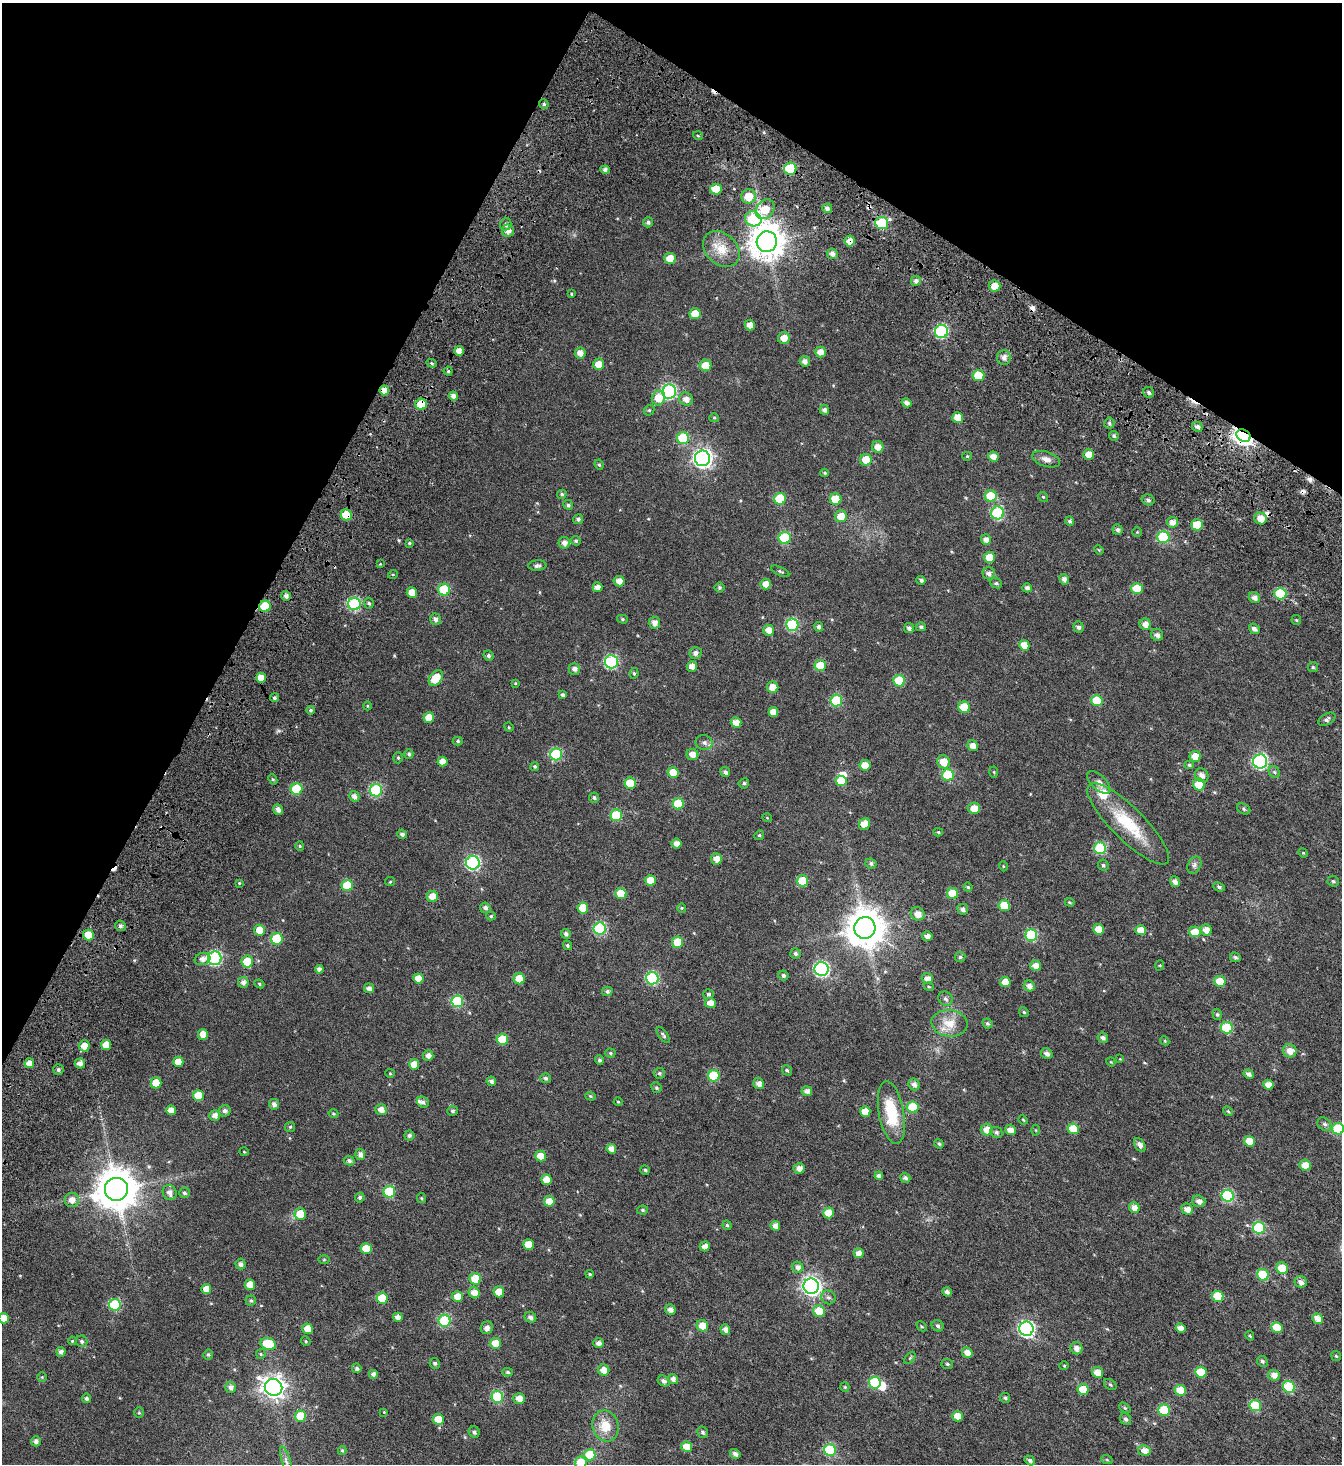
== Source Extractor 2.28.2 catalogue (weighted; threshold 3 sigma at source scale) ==
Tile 2 of 4 x 4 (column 2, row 1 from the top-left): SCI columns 1829-3168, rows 4558-6019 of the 6271 x 6196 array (HDU 1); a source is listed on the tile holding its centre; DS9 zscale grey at full resolution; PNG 1344 x 1466 px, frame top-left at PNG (2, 3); each listed source drawn as its Kron ellipse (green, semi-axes under 4 px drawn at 4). Shown black and unused: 26% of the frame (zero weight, under 4 of 7 exposures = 11% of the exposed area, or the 3 px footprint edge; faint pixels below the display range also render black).
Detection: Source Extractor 2.28.2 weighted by HDU 2 'WHT'; one run over the whole footprint, this tile lists its part. Background 0.0166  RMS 0.0053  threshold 0.0218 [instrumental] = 3 sigma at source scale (4.09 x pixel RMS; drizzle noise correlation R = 1.36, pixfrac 0.8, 0.0396/0.0396 arcsec/px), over >= 5 px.
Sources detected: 471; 2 inside a brighter object's white glare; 10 cosmic-ray / hot-pixel residue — neither listed nor drawn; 2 inside a brighter listed object's ellipse — not listed separately; the other 457 listed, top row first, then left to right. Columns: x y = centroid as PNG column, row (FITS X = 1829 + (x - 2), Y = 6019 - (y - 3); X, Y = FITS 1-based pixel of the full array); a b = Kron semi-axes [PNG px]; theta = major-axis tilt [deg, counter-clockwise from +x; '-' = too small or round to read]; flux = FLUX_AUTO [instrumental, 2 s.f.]
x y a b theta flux
544 104 5 4 - 0.71
698 136 5 3 - 0.46
790 169 6 6 - 22
605 170 4 4 - 1.5
716 189 6 5 - 6.9
748 196 7 7 - 7
827 208 5 4 - 1.8
765 209 10 8 52 10
753 219 8 7 - 34
648 222 5 5 - 1
882 223 6 6 - 21
506 224 6 5 - 1.4
508 231 6 6 - 2.5
850 241 5 5 - 3.6
767 242 10 10 - 900
721 249 20 15 -44 8.5
832 254 5 5 - 2
670 258 5 5 - 5.2
916 281 5 5 - 1.6
995 286 6 5 - 5.7
571 294 4 3 - 0.47
695 314 5 5 - 6.9
750 325 5 5 - 3
941 332 6 6 - 47
784 338 6 6 - 4.3
459 351 5 4 - 3
820 352 5 5 - 3.2
580 353 5 5 - 2.9
1004 357 7 7 - 2.1
805 361 5 5 - 2
432 363 5 4 - 0.7
599 364 6 5 - 5
705 366 6 6 - 6.4
448 371 4 4 - 0.61
978 376 6 5 - 11
384 390 5 5 - 3.2
669 392 7 7 - 66
1149 392 6 5 - 1.1
453 396 4 4 - 2
658 398 7 6 - 7.2
686 399 7 6 - 2.7
907 403 5 4 - 1.9
421 404 5 5 - 12
649 410 6 5 - 0.59
824 410 5 4 - 1.4
958 417 5 5 - 5.6
714 418 5 4 - 0.52
1109 423 5 5 - 0.73
1197 427 5 5 - 1.3
1243 435 7 5 -28 260
1114 436 5 4 - 0.73
683 438 6 6 - 21
878 447 6 5 - 3.7
1089 454 5 5 - 4.8
967 456 5 4 - 0.45
993 457 5 5 - 3.5
702 458 8 7 - 180
1046 459 14 7 -17 2.8
866 460 6 6 - 6.9
599 465 5 4 - 0.59
825 473 4 3 - 0.54
562 494 5 4 - 0.75
991 496 6 6 - 12
1043 497 5 4 - 0.6
780 499 6 6 - 17
836 499 6 5 - 8.8
1148 500 6 5 - 1.1
568 505 5 4 - 1.1
998 513 6 6 - 35
346 515 6 5 - 11
841 516 6 6 - 5.4
1261 518 6 5 - 4.4
578 519 5 5 - 1.2
1070 521 5 4 - 1.1
1172 522 5 5 - 2.9
1197 525 5 5 - 10
1117 530 5 5 - 1.2
1137 532 4 4 - 0.41
1163 537 6 6 - 29
785 538 6 6 - 27
986 540 5 5 - 2.5
576 541 5 4 - 0.73
409 543 4 3 - 0.56
564 543 5 5 - 2.2
1099 550 5 4 - 0.44
989 557 5 5 - 6
380 564 3 3 - 0.35
537 566 9 5 3 1.5
780 571 10 4 -25 0.78
989 573 6 6 - 1.7
393 574 5 3 - 0.42
1064 579 5 4 - 1.8
921 580 5 4 - 1
619 581 5 5 - 3.2
996 583 6 5 - 0.75
766 584 5 5 - 3.5
597 587 5 5 - 2.5
719 588 5 5 - 0.72
1027 588 5 4 - 1.4
1137 589 6 5 - 8.8
444 590 6 6 - 21
412 592 5 5 - 4.2
1280 594 6 6 - 24
286 596 5 5 - 1.7
1254 598 6 5 - 2.1
369 603 5 4 - 0.74
354 604 6 6 - 47
265 606 6 5 - 14
436 619 6 5 - 1.6
622 619 5 4 - 0.64
1296 620 5 5 - 0.52
654 623 6 5 - 2.4
1145 624 6 5 - 2.8
792 625 6 6 - 36
819 627 4 4 - 1.3
921 627 5 4 - 1
1079 627 5 5 - 1.3
909 628 5 5 - 1.3
1254 629 6 4 -38 1.6
769 630 5 5 - 3.9
1157 635 6 5 - 1.8
1024 645 5 5 - 5.4
695 653 6 5 - 1.8
488 656 5 5 - 0.94
611 662 6 6 - 52
692 666 5 5 - 3.1
820 666 5 5 - 10
1313 667 5 5 - 0.61
574 669 6 5 - 1.8
634 673 5 4 - 0.68
261 678 5 5 - 4.1
436 678 9 6 51 8.7
899 681 6 5 - 15
515 683 4 4 - 0.41
773 687 5 5 - 4.9
563 695 4 4 - 0.98
274 698 4 4 - 0.9
836 700 6 6 - 25
1097 700 6 5 - 16
367 706 4 3 - 0.32
964 707 6 5 - 12
311 710 4 4 - 0.89
773 712 5 5 - 3.7
429 717 5 5 - 6.4
1327 719 9 5 29 1.2
736 722 5 5 - 3.6
509 727 5 4 - 0.44
458 741 5 4 - 0.61
704 743 9 7 -16 1.6
973 746 5 5 - 2.9
409 754 5 4 - 0.81
556 754 6 6 - 32
692 754 6 5 - 3.3
1195 756 5 5 - 6.5
398 758 5 4 - 0.67
442 761 5 5 - 3.7
1260 761 7 7 - 71
943 762 7 6 - 6.5
865 765 5 5 - 5.6
1189 765 5 4 - 0.68
535 766 4 4 - 0.78
673 772 5 5 - 7.1
725 772 5 5 - 1.2
994 772 5 3 - 0.42
1274 772 6 5 - 0.78
948 775 6 6 - 23
1202 775 7 6 - 2.4
273 779 5 4 - 0.63
841 781 5 5 - 8.8
1099 782 14 7 -44 2.9
630 783 6 5 - 11
744 783 5 5 - 0.85
1199 785 6 5 - 8.7
297 789 6 6 - 23
376 790 6 6 - 42
354 796 5 5 - 2
594 798 5 5 - 0.9
678 804 5 5 - 16
974 808 6 5 - 5.1
278 809 6 4 -69 1.9
1244 809 7 5 -29 0.84
616 815 6 6 - 22
767 818 5 3 - 0.33
865 824 6 5 - 6
1128 824 55 16 -45 22
938 832 5 4 - 0.57
402 834 5 4 - 1.4
759 835 5 4 - 0.54
677 843 5 5 - 2.8
300 846 5 4 - 0.53
1100 848 6 6 - 29
1303 853 5 4 - 0.46
716 859 5 5 - 3.4
473 863 7 7 - 68
871 864 5 5 - 1
1103 865 6 5 - 0.76
1194 865 9 6 61 1.3
1003 866 5 3 - 0.38
650 880 5 5 - 7.1
802 881 5 5 - 11
1333 881 6 5 - 0.77
390 882 5 4 - 0.45
1175 882 5 5 - 2
239 883 4 3 - 0.45
347 886 6 5 - 13
968 887 4 4 - 0.58
1219 887 6 4 -24 0.84
621 893 5 5 - 8.5
953 894 5 5 - 12
432 896 5 5 - 5.1
1070 902 5 4 - 0.52
1004 906 5 5 - 9.2
485 908 5 5 - 1.5
583 908 5 5 - 7.6
682 908 4 4 - 0.49
963 909 5 5 - 1.6
918 914 7 6 - 3.6
491 916 5 4 - 0.58
120 926 5 5 - 1.2
865 928 11 10 - 1100
600 929 6 6 - 41
1098 929 5 5 - 5.3
260 930 5 5 - 7.1
1141 930 5 5 - 5.8
1206 930 6 5 - 3.8
1195 932 6 5 - 6.6
566 934 5 4 - 1.3
88 935 5 5 - 6.5
1031 935 6 6 - 30
927 936 5 5 - 2.1
277 939 6 6 - 17
677 942 5 5 - 9.6
567 945 5 4 - 0.77
795 953 5 5 - 1
960 957 5 5 - 0.63
1235 957 5 4 - 0.9
215 958 7 6 - 62
202 959 8 6 16 2.3
247 962 6 6 - 10
1160 965 5 3 - 0.42
1036 966 5 5 - 3.8
319 969 4 4 - 1.5
821 969 7 7 - 75
783 976 5 5 - 1
418 978 5 5 - 4.6
652 978 6 6 - 40
519 979 5 5 - 8.9
927 979 5 5 - 2.8
1220 981 5 5 - 7.8
243 982 5 5 - 1.8
1005 982 5 5 - 5.2
259 984 5 4 - 0.58
1029 986 6 5 - 2.3
929 987 5 3 - 0.4
369 988 5 5 - 1.8
607 991 5 4 - 1
708 994 5 5 - 0.96
945 999 7 6 - 1.4
457 1001 6 6 - 28
710 1003 5 5 - 3.7
1024 1012 5 4 - 0.62
1217 1014 5 4 - 0.71
949 1023 18 13 -5 7.4
987 1023 5 4 - 0.75
1227 1028 6 6 - 21
203 1034 5 5 - 3.2
663 1035 9 4 -52 0.87
1103 1038 5 5 - 1.3
502 1039 5 5 - 11
1165 1041 5 3 - 0.4
106 1045 5 5 - 5.1
84 1046 5 5 - 3.9
1290 1051 7 6 - 4.1
610 1053 5 4 - 0.66
1047 1054 6 5 - 1.7
428 1055 5 5 - 2.3
1120 1059 4 4 - 0.34
599 1060 5 4 - 0.99
178 1062 5 5 - 4.8
1111 1062 4 3 - 0.36
29 1063 5 5 - 2.6
80 1064 5 5 - 2.5
414 1064 5 5 - 5.3
58 1070 5 5 - 1.1
787 1070 5 4 - 0.71
390 1073 5 4 - 0.45
659 1073 5 5 - 0.79
1249 1074 5 4 - 1.6
714 1076 6 6 - 18
545 1078 5 5 - 1.1
491 1081 5 4 - 1.4
156 1083 5 5 - 7.5
759 1084 5 5 - 2.7
914 1084 6 5 - 1.9
1268 1085 5 5 - 3.8
656 1088 5 5 - 0.69
807 1091 5 5 - 2.2
198 1096 5 5 - 8.3
591 1096 5 4 - 0.59
423 1102 6 5 - 1.2
618 1102 4 4 - 0.39
274 1104 5 5 - 1.6
913 1107 6 5 - 13
171 1110 5 5 - 3.5
381 1110 5 5 - 2.8
225 1111 6 5 - 1.6
453 1111 5 4 - 0.89
865 1111 5 5 - 5.3
1228 1111 5 4 - 0.56
891 1112 32 12 -79 19
333 1114 5 4 - 0.54
215 1115 5 5 - 2.5
1023 1120 5 4 - 0.46
1324 1124 8 6 -46 1.1
290 1127 5 5 - 0.62
1073 1129 5 5 - 10
1338 1129 6 5 - 23
987 1130 6 6 - 4.5
1010 1130 5 5 - 3.2
1036 1130 5 3 - 0.4
996 1132 6 5 - 0.99
409 1135 5 5 - 1.2
1249 1141 5 5 - 6.3
939 1144 5 4 - 0.67
1140 1145 7 5 -58 1.6
611 1149 5 4 - 3.2
244 1152 4 3 - 0.36
360 1155 5 5 - 2
541 1156 5 5 - 5.5
349 1161 5 4 - 1.2
1305 1165 6 5 - 4.5
799 1168 5 5 - 2.5
645 1170 5 4 - 0.66
879 1176 4 4 - 1.5
905 1178 5 4 - 1.3
546 1180 5 5 - 5.4
116 1189 11 11 - 1300
389 1192 6 6 - 22
170 1193 8 6 -65 2.5
184 1193 5 5 - 0.97
1228 1196 6 6 - 38
360 1198 5 5 - 0.9
421 1198 5 4 - 0.5
72 1200 7 7 - 3.2
549 1201 5 5 - 5.1
1199 1201 6 5 - 2.3
1134 1208 6 5 - 3.2
1187 1209 6 5 - 3.1
642 1210 5 4 - 0.71
828 1213 5 5 - 7
300 1214 6 5 - 8.2
727 1225 4 4 - 0.55
775 1226 5 4 - 3.1
1259 1228 6 6 - 29
528 1244 5 5 - 5.3
705 1246 5 5 - 3
366 1249 5 5 - 8.4
859 1253 5 5 - 2.9
324 1260 6 4 1 0.45
240 1264 5 5 - 1.4
798 1267 6 5 - 2.1
1282 1268 6 5 - 13
590 1274 4 3 - 0.6
1263 1275 6 5 - 17
475 1279 6 5 - 14
1301 1282 6 5 - 2.1
250 1285 5 5 - 4.6
811 1286 7 7 - 180
206 1289 5 5 - 4
499 1292 5 5 - 6
947 1292 5 4 - 1.4
474 1293 6 5 - 3.9
1218 1296 6 5 - 12
457 1297 5 5 - 5
828 1297 7 6 - 1.2
382 1298 5 5 - 12
251 1300 5 5 - 0.72
115 1305 6 6 - 30
670 1309 5 5 - 2
819 1311 6 5 - 8.9
398 1317 5 4 - 2.6
530 1317 6 5 - 1.5
4 1318 5 5 - 5.1
1318 1319 6 5 - 3.7
445 1321 6 6 - 36
702 1326 6 5 - 5.2
922 1326 6 3 -44 0.46
938 1326 6 5 - 0.95
1277 1327 6 5 - 9.8
487 1328 6 6 - 1.9
1181 1328 5 4 - 3.3
308 1329 5 5 - 6.3
725 1329 5 4 - 2.2
1026 1329 7 7 - 100
1250 1336 5 4 - 0.57
72 1341 4 4 - 0.44
82 1341 6 5 - 0.97
306 1341 5 4 - 0.47
495 1343 6 5 - 6.2
598 1343 5 5 - 2
268 1344 8 6 -20 15
1076 1348 6 6 - 2.5
61 1352 5 4 - 1.4
967 1353 6 5 - 3.5
208 1354 5 5 - 0.79
261 1354 5 4 - 0.55
1336 1356 5 4 - 0.6
910 1358 7 4 45 0.57
1262 1361 6 5 - 0.97
435 1363 5 5 - 0.83
947 1364 6 5 - 0.71
1064 1366 4 4 - 0.45
357 1368 5 4 - 0.96
604 1370 6 5 - 4.1
508 1372 5 4 - 0.72
1097 1372 5 5 - 4.5
1201 1372 6 5 - 13
373 1374 5 5 - 1.7
1274 1375 6 5 - 3.3
42 1377 5 5 - 0.54
673 1379 5 5 - 2
663 1381 6 5 - 1.5
875 1383 6 5 - 22
1110 1385 7 5 -34 0.69
231 1387 5 5 - 1.9
274 1387 9 8 - 300
845 1387 5 4 - 0.45
1289 1387 6 5 - 20
1083 1389 5 5 - 9.6
1180 1390 6 5 - 8.8
497 1397 6 6 - 29
86 1398 5 4 - 1
519 1398 5 5 - 3.6
1005 1398 5 5 - 0.74
1255 1406 6 5 - 21
1125 1408 6 4 -37 0.7
1164 1410 6 5 - 16
384 1412 3 3 - 0.31
139 1413 5 4 - 0.57
301 1416 5 5 - 15
957 1416 5 5 - 5.6
438 1419 5 5 - 6.7
1126 1419 6 5 - 1.2
605 1426 16 13 -73 8.4
474 1432 6 5 - 1.2
703 1432 6 5 - 0.84
36 1441 5 5 - 1.7
687 1447 5 5 - 6.2
342 1450 4 4 - 0.53
830 1450 6 6 - 28
1144 1450 6 5 - 3.2
735 1454 5 4 - 1.8
590 1455 6 5 - 15
1030 1460 5 4 - 1.1
1107 1460 6 3 -19 0.47
286 1461 15 4 -74 2
581 1463 6 6 - 10
Overlapping masked pixels (flux is a lower limit): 7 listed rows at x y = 790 169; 850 241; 384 390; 421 404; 1243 435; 346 515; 265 606
Isophote crosses this tile's border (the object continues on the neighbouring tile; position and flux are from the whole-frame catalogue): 4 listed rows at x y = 1338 1129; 4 1318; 286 1461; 581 1463